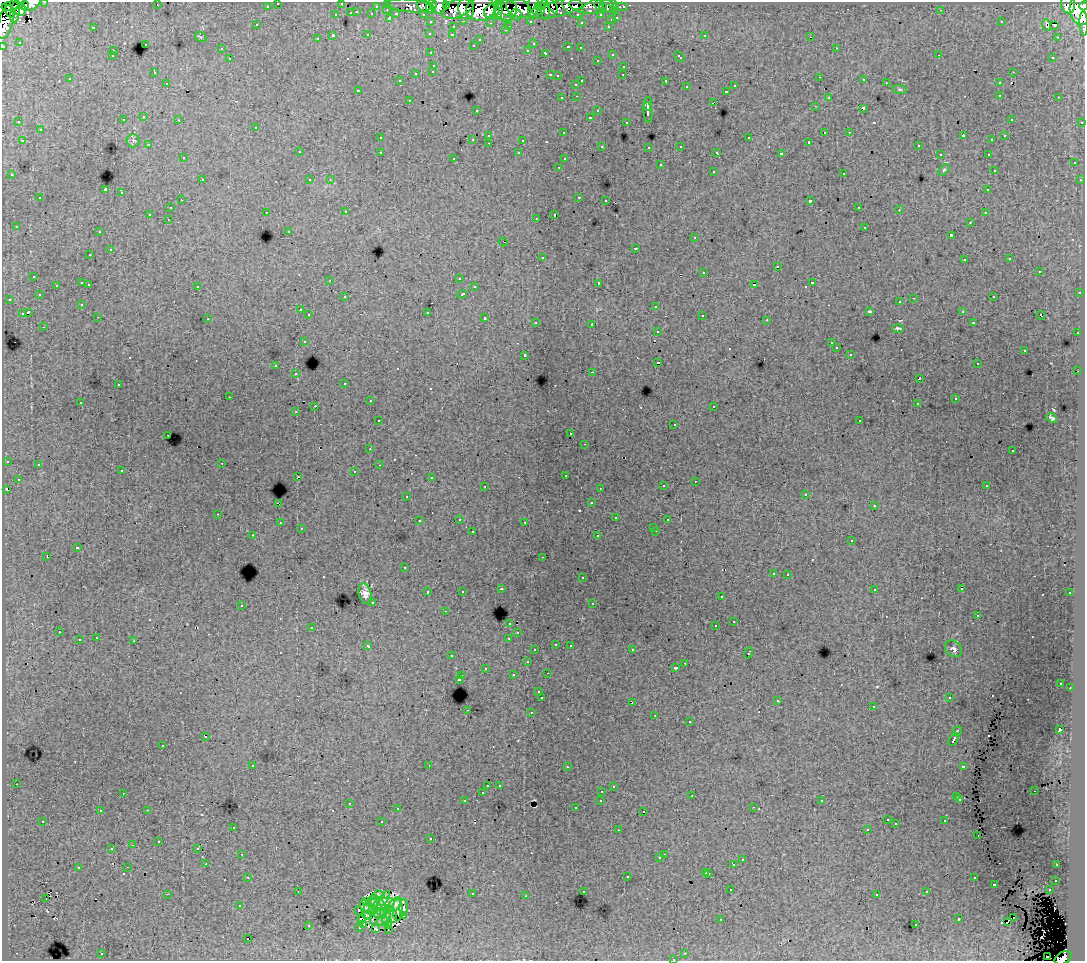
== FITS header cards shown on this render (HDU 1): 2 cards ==
NAXIS1  =                 1083
NAXIS2  =                  959

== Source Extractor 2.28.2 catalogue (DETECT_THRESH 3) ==
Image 1083 x 959 px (HDU 1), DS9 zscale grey, 1 PNG px = 1 image px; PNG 1087 x 963 px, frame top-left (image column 1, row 959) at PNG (2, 2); each listed source drawn as its Kron ellipse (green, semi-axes under 4 px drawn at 4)
Background 210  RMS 1.3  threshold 3.95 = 3 sigma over >= 5 px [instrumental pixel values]
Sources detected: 569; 4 with non-positive FLUX_AUTO (blend fragments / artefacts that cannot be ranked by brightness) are neither listed nor drawn; of the other 565, the 500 brightest by FLUX_AUTO listed and drawn (65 fainter detections omitted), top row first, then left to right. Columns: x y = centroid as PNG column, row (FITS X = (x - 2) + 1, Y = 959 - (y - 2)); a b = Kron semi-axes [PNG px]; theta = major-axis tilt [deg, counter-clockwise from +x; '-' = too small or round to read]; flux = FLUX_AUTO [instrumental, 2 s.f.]
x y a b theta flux
45 2 3 2 - 4800
31 3 10 6 30 80000
278 3 3 3 - 3300
342 3 3 2 - 840
388 4 3 3 - 6100
498 4 4 3 - 29000
614 4 3 3 - 8400
24 5 5 4 - 34000
157 5 2 2 - 100
439 5 9 7 79 59000
599 5 5 3 - 9600
1068 5 8 7 - 130000
10 6 9 4 5 16000
267 6 3 3 - 2400
376 6 3 2 - 1300
409 6 22 6 -5 28000
431 6 6 5 - 89000
447 6 4 3 - 32000
533 6 12 5 84 40000
540 6 5 3 - 29000
543 6 4 2 - 16000
552 6 9 4 -57 9100
564 6 31 8 19 53000
588 6 19 7 -5 16000
608 6 9 7 12 16000
1084 6 4 2 - 99000
426 7 10 5 -29 46000
573 7 12 8 -44 32000
622 7 6 3 0 5100
458 8 17 9 25 180000
519 8 13 8 -18 94000
466 9 10 7 -75 120000
481 9 14 12 7 310000
545 9 10 4 -86 49000
615 9 3 3 - 8700
21 10 6 5 - 73000
387 10 3 2 - 510
506 10 11 10 - 110000
941 10 3 2 - 130
1080 10 15 10 -80 530000
10 11 7 3 -60 42000
492 11 8 6 31 89000
498 11 8 3 85 59000
539 11 6 4 3 44000
15 12 12 4 81 100000
357 12 3 3 - 640
351 13 3 3 - 1300
372 14 3 3 - 1800
396 14 4 3 - 1500
423 14 3 2 - 2900
336 15 3 3 - 780
516 15 6 5 - 35000
601 15 3 3 - 2300
390 18 3 3 - 1800
508 18 3 3 - 1800
617 18 3 3 - 830
611 20 3 3 - 690
464 21 3 2 - 540
530 21 3 3 - 2200
6 22 18 7 75 320000
431 22 3 3 - 2900
581 22 3 3 - 170
1001 22 3 2 - 110
491 23 3 3 - 160
1084 24 12 4 -88 49000
257 25 3 3 - 270
1046 25 6 3 -71 410
1054 25 3 2 - 190
509 26 3 2 - 560
608 26 3 2 - 620
93 27 3 3 - 1100
453 27 3 3 - 560
505 30 3 3 - 310
430 33 3 3 - 270
368 35 3 3 - 790
452 35 3 3 - 260
704 35 3 3 - 390
333 36 3 3 - 2300
811 36 2 2 - 98
201 37 6 4 -33 140
1057 37 2 2 - 460
317 39 3 3 - 410
480 39 3 3 - 240
19 42 3 3 - 130
145 44 3 3 - 530
533 44 4 3 - 150
473 45 3 3 - 210
3 46 3 3 - 8300
568 47 4 3 - 690
580 48 3 3 - 310
836 48 3 2 - 430
221 49 3 3 - 380
528 50 3 3 - 300
113 51 3 3 - 440
431 53 3 3 - 460
546 53 4 3 - 680
612 54 3 3 - 470
939 55 2 2 - 93
112 56 3 3 - 320
679 56 6 3 -43 530
1053 57 3 3 - 220
230 59 3 3 - 430
597 60 3 3 - 390
434 65 3 3 - 670
624 66 3 3 - 480
433 71 3 3 - 420
154 72 3 2 - 260
1013 72 3 2 - 400
416 73 3 3 - 830
550 75 3 3 - 750
623 75 3 2 - 180
558 76 3 3 - 230
820 77 2 2 - 230
70 79 3 3 - 370
864 80 3 3 - 360
400 81 3 2 - 140
582 81 3 3 - 1000
666 81 4 3 - 1800
167 83 3 2 - 270
886 83 3 2 - 300
999 83 3 3 - 520
576 84 3 3 - 420
735 86 3 3 - 440
686 87 3 3 - 510
900 89 7 4 -8 130
358 90 3 3 - 320
726 91 3 3 - 480
1000 95 3 3 - 500
577 96 3 2 - 380
828 97 3 3 - 460
1059 97 3 2 - 370
562 98 3 3 - 490
409 100 3 2 - 330
713 102 4 2 - 710
648 104 7 3 88 4000
815 106 3 2 - 180
863 108 3 3 - 1100
476 110 3 3 - 250
598 111 3 3 - 420
648 112 10 4 -83 4300
144 117 3 3 - 570
590 117 3 3 - 1900
1011 119 3 2 - 140
123 120 3 3 - 370
179 120 3 2 - 320
19 122 3 3 - 200
626 122 3 3 - 200
1082 122 3 3 - 1100
256 127 3 3 - 420
40 130 3 3 - 550
825 132 3 3 - 690
849 132 2 2 - 250
564 133 3 3 - 200
489 135 3 3 - 410
963 136 4 2 - 1000
1005 136 3 3 - 250
380 138 3 3 - 290
749 138 3 3 - 720
473 139 3 3 - 580
523 140 3 3 - 1300
992 140 3 2 - 110
22 141 3 2 - 570
133 141 7 6 - 210
809 142 3 3 - 170
489 143 3 2 - 370
149 145 3 3 - 260
602 146 3 3 - 350
681 146 3 3 - 500
918 146 3 3 - 390
649 147 3 3 - 360
299 152 3 3 - 590
380 152 3 3 - 530
717 152 3 3 - 270
519 153 3 3 - 450
781 154 4 3 - 3500
940 154 3 2 - 200
988 154 3 2 - 370
183 158 3 3 - 330
454 158 3 3 - 280
564 159 3 3 - 300
1074 163 3 3 - 490
660 165 3 3 - 730
559 167 3 2 - 450
944 170 6 4 52 150
994 170 3 3 - 260
713 171 3 3 - 680
844 173 3 3 - 590
12 175 3 3 - 330
202 180 3 3 - 470
310 180 3 3 - 310
330 180 4 4 - 150
1080 180 3 3 - 350
105 190 4 3 - 12000
988 190 3 3 - 330
121 193 3 3 - 780
579 197 3 3 - 830
40 198 3 3 - 570
181 200 3 2 - 330
606 200 3 2 - 230
810 201 4 3 - 2300
859 207 3 2 - 420
170 208 3 3 - 530
899 210 3 2 - 250
266 212 3 2 - 300
346 212 3 2 - 310
985 213 3 3 - 300
149 215 3 3 - 1500
554 215 3 3 - 1700
536 218 3 2 - 150
168 219 3 2 - 350
970 222 3 2 - 330
16 226 3 3 - 340
865 227 3 3 - 680
289 231 3 3 - 180
99 232 3 2 - 290
951 235 3 3 - 1800
695 238 3 3 - 380
503 242 4 2 - 150
635 248 3 3 - 960
110 250 3 3 - 890
90 255 3 3 - 410
542 257 3 3 - 670
1010 259 3 3 - 250
964 260 3 2 - 260
777 266 3 2 - 450
1039 271 3 3 - 920
704 272 3 3 - 590
34 276 3 3 - 410
459 278 3 3 - 260
330 280 3 3 - 120
82 283 3 3 - 1100
599 283 3 3 - 2600
812 283 3 3 - 910
89 284 3 2 - 470
56 285 3 3 - 390
754 285 4 3 - 1300
197 286 3 3 - 510
474 287 3 3 - 370
1079 293 3 2 - 100
462 294 5 3 - 840
39 295 3 3 - 400
345 297 3 3 - 370
993 297 3 2 - 390
914 298 3 2 - 760
9 299 3 2 - 390
900 302 3 3 - 400
82 304 3 3 - 210
656 306 3 3 - 620
300 310 3 3 - 450
870 311 3 2 - 97
962 311 3 3 - 280
28 312 4 3 - 2300
427 312 3 3 - 1200
22 314 4 3 - 1100
309 315 3 3 - 450
702 315 3 3 - 410
1041 315 4 2 - 510
98 317 3 2 - 290
485 318 3 3 - 770
208 319 3 3 - 110
767 320 3 2 - 270
536 322 3 3 - 310
973 323 3 3 - 280
592 324 3 2 - 770
44 327 3 2 - 340
898 328 6 4 -1 180
657 331 3 3 - 520
1077 333 3 2 - 410
304 341 3 3 - 500
831 343 3 2 - 130
836 348 3 3 - 310
1025 350 3 3 - 760
850 354 3 2 - 260
525 355 3 3 - 500
658 362 3 3 - 1400
977 364 3 2 - 230
276 366 3 3 - 590
1078 371 2 2 - 610
593 372 3 2 - 880
296 374 3 3 - 340
919 379 4 3 - 2800
345 383 3 3 - 300
118 385 3 2 - 390
229 397 3 2 - 110
955 399 3 3 - 200
370 401 3 2 - 280
80 402 3 2 - 360
917 404 3 2 - 110
315 406 3 2 - 1600
714 406 3 2 - 310
296 412 3 3 - 200
1052 418 6 3 -40 200
378 421 3 3 - 180
860 421 3 3 - 210
674 424 3 2 - 130
571 434 3 3 - 220
168 435 3 2 - 310
585 444 3 2 - 210
370 449 3 2 - 270
1013 451 3 3 - 330
7 461 3 3 - 490
222 463 2 2 - 390
38 465 3 3 - 340
379 465 3 2 - 94
122 471 3 3 - 350
354 471 3 2 - 230
565 475 3 3 - 320
298 476 3 2 - 120
431 478 3 3 - 230
18 479 3 3 - 310
695 481 3 2 - 310
485 486 3 2 - 380
663 486 3 3 - 390
986 486 3 2 - 110
600 488 3 2 - 160
6 489 4 2 - 270
806 494 3 2 - 170
407 496 3 3 - 250
278 503 4 2 - 880
591 503 3 3 - 320
874 506 3 3 - 250
218 514 3 2 - 500
616 518 3 3 - 610
459 519 3 3 - 530
667 520 3 3 - 200
419 521 3 3 - 260
525 522 3 3 - 360
280 523 3 3 - 410
654 527 3 3 - 280
301 529 3 3 - 280
656 531 3 2 - 440
472 532 3 3 - 1000
253 535 3 2 - 280
598 536 3 3 - 510
852 541 3 3 - 550
77 548 3 3 - 1300
47 556 3 2 - 1300
543 557 3 2 - 280
404 568 3 3 - 210
773 573 3 3 - 410
788 574 3 2 - 420
582 578 3 3 - 500
501 589 3 3 - 320
874 589 3 3 - 420
961 589 3 2 - 120
462 591 3 3 - 220
428 592 3 3 - 580
1070 593 3 3 - 350
365 594 10 6 -74 570
721 597 3 3 - 410
373 602 3 3 - 350
593 603 3 2 - 270
241 605 3 3 - 570
445 611 3 2 - 260
978 615 3 3 - 250
734 621 3 3 - 1600
510 623 3 3 - 390
716 626 3 3 - 2000
312 627 3 3 - 470
59 632 3 2 - 360
518 633 3 3 - 310
96 638 3 2 - 440
509 638 3 3 - 930
79 640 3 3 - 950
134 641 3 3 - 870
556 644 3 3 - 360
570 645 3 2 - 530
368 646 4 3 - 440
953 649 9 7 -42 320
535 650 3 3 - 270
632 650 3 2 - 320
748 653 5 3 - 880
451 656 3 2 - 250
527 662 3 3 - 550
685 663 3 2 - 430
485 668 3 3 - 340
676 668 3 3 - 390
547 673 3 2 - 640
513 675 3 3 - 580
462 676 3 3 - 560
459 679 3 3 - 1100
1061 683 3 3 - 140
1070 688 3 2 - 270
539 692 3 3 - 190
542 698 3 3 - 2800
949 698 3 3 - 190
778 700 3 3 - 1200
632 702 3 2 - 230
873 707 3 2 - 380
467 710 2 2 - 520
531 712 3 2 - 610
655 715 3 2 - 210
690 722 3 3 - 580
1060 730 4 3 - 2800
957 731 5 3 - 1500
206 737 3 3 - 420
954 739 7 3 59 1700
163 745 3 3 - 580
253 765 3 3 - 400
429 766 3 2 - 3700
963 766 4 3 - 980
567 767 3 2 - 270
16 784 3 2 - 310
499 785 3 3 - 300
488 786 3 3 - 1300
613 786 3 3 - 240
602 791 3 2 - 410
1034 791 3 2 - 280
123 793 2 2 - 96
482 793 3 3 - 250
692 796 3 2 - 170
957 797 3 3 - 770
960 799 3 3 - 350
601 800 3 3 - 390
465 801 3 3 - 380
822 801 3 3 - 180
349 803 3 2 - 460
753 807 3 2 - 320
575 808 3 3 - 210
397 809 3 3 - 280
147 810 3 2 - 690
100 811 3 3 - 280
644 811 3 3 - 270
887 820 3 3 - 220
43 821 3 3 - 280
945 821 3 3 - 460
382 822 3 3 - 1200
896 824 3 3 - 120
233 827 3 3 - 260
867 829 3 2 - 190
618 830 3 2 - 140
978 836 3 2 - 98
431 839 3 3 - 220
159 841 3 3 - 350
133 845 3 2 - 130
112 848 3 2 - 140
198 848 3 2 - 170
242 854 3 2 - 400
664 854 2 2 - 250
660 858 3 3 - 250
742 860 3 3 - 520
206 864 2 2 - 310
734 865 3 3 - 1500
1057 865 3 3 - 460
128 867 3 2 - 330
78 868 3 3 - 770
706 872 3 3 - 670
709 873 3 3 - 700
627 876 3 3 - 920
248 877 3 2 - 340
974 878 3 3 - 500
1056 880 3 3 - 280
994 884 3 3 - 1100
731 890 3 2 - 260
1049 890 3 2 - 400
298 891 3 2 - 120
583 891 3 3 - 360
927 892 3 3 - 370
167 894 3 2 - 1000
472 894 3 3 - 740
877 894 3 3 - 210
379 895 6 3 -17 170
526 896 3 2 - 180
46 899 3 2 - 250
384 899 8 4 55 190
374 901 6 5 - 330
367 902 3 3 - 140
384 904 11 5 14 450
395 904 8 5 44 250
240 906 3 3 - 190
365 906 7 3 -74 150
371 906 8 6 56 320
379 907 10 7 -47 460
404 907 8 3 86 310
359 910 2 2 - 100
398 910 11 5 -89 140
378 913 8 5 -34 160
366 915 5 3 - 160
391 915 9 5 -72 340
403 915 4 3 - 150
380 917 11 7 35 220
386 917 12 4 -74 490
1013 918 2 2 - 160
362 919 5 2 - 120
721 919 3 3 - 140
959 919 3 3 - 790
383 921 6 5 - 220
1008 922 3 2 - 500
308 925 3 3 - 470
364 925 4 2 - 230
916 925 3 3 - 380
360 927 3 2 - 120
376 929 3 2 - 200
388 929 3 2 - 130
248 939 3 3 - 760
685 953 3 2 - 290
102 954 3 2 - 620
1047 956 2 2 - 490
1063 958 9 6 28 150000
673 959 3 2 - 270
At the frame edge (FLAGS 8, measured only in part): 10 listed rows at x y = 45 2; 31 3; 278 3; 342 3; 1084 6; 6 22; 1084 24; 3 46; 1063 958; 673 959
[65 fainter detections neither listed nor drawn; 4 non-positive-flux detections neither listed nor drawn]